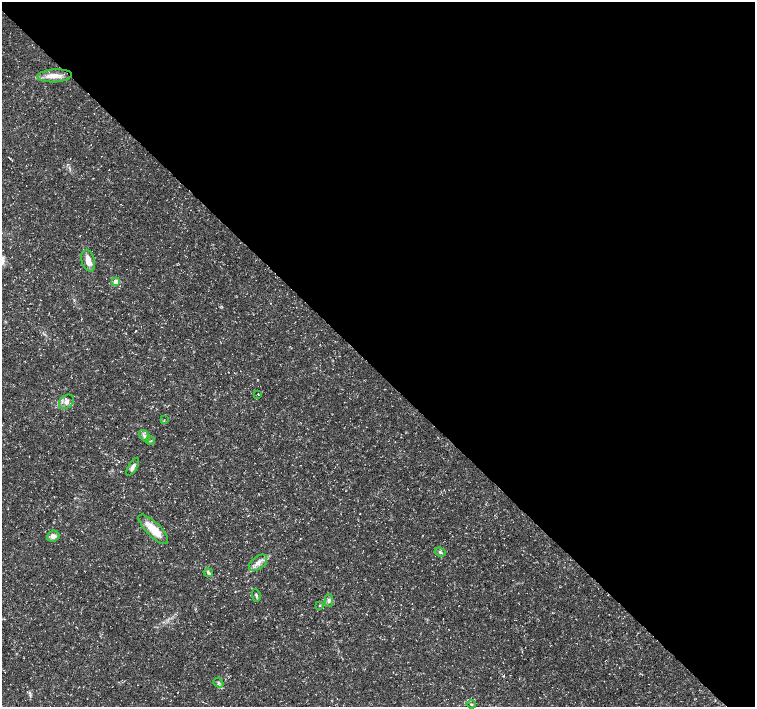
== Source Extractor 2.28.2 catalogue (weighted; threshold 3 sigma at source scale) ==
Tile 8 of 4 x 4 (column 4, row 2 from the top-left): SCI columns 4523-6027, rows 3041-4449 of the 6028 x 6015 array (HDU 1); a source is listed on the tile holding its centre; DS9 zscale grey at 2 x 2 block average (1 PNG px = mean of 2 x 2 image px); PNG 757 x 709 px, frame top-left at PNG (2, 2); each listed source drawn as its Kron ellipse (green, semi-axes under 4 px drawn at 4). Shown black and unused: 52% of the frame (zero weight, under 3 of 5 exposures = <1% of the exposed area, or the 3 px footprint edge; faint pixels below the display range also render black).
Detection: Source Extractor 2.28.2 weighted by HDU 2 'WHT'; one run over the whole footprint, this tile lists its part. Background 0.0414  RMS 0.0028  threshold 0.0125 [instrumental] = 3 sigma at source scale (4.5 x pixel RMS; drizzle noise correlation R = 1.50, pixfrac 1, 0.0396/0.0396 arcsec/px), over >= 5 px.
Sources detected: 19; all 19 listed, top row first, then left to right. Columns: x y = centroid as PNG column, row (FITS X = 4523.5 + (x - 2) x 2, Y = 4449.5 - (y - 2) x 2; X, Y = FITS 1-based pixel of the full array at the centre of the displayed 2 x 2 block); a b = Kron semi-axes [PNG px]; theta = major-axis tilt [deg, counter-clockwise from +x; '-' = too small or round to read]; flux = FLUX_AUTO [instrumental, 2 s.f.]
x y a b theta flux
55 76 17 6 4 6.4
88 261 11 6 -74 6.4
116 282 3 3 - 12
258 394 2 2 - 0.34
66 402 8 6 37 3.4
164 420 2 2 - 0.46
144 436 7 4 -52 2.1
151 441 4 2 - 0.52
133 467 10 4 58 2.9
153 529 19 7 -45 14
53 536 6 5 - 3.1
440 552 5 3 - 1.3
258 563 10 6 39 4.1
208 573 5 4 - 1.4
256 595 6 3 -79 1.2
329 601 6 4 -89 1.5
320 605 3 3 - 0.51
218 683 5 3 - 1
471 704 5 2 - 0.62